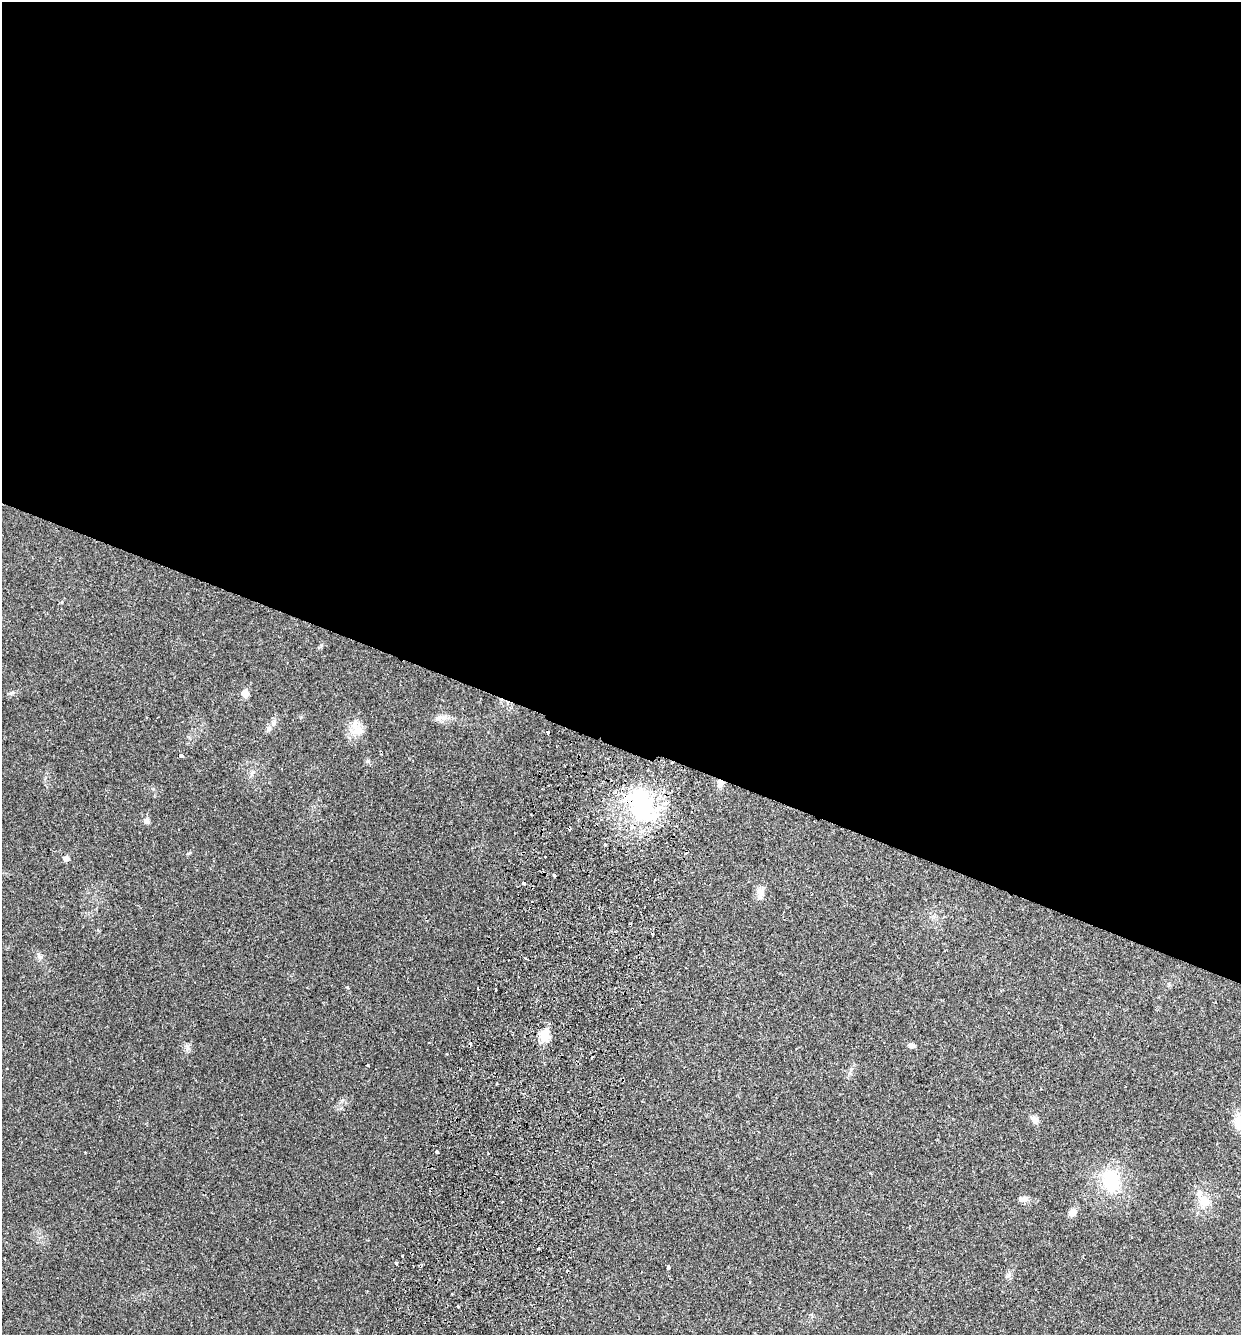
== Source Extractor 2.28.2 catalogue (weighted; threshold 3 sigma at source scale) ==
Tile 3 of 4 x 4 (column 3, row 1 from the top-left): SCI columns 2668-3906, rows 4025-5357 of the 5462 x 5379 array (HDU 1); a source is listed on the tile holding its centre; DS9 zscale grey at full resolution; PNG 1243 x 1337 px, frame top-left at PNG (2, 2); no overlay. Shown black and unused: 56% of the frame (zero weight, under 2 of 3 exposures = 3% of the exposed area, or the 3 px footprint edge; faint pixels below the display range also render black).
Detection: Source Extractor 2.28.2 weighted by HDU 2 'WHT'; one run over the whole footprint, this tile lists its part. Background 0.0469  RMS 0.0048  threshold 0.0215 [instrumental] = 3 sigma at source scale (4.5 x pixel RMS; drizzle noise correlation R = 1.50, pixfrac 1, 0.05/0.05 arcsec/px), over >= 5 px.
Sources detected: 48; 8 cosmic-ray / hot-pixel residue — not listed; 1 inside a brighter listed object's ellipse — not listed separately; the other 39 listed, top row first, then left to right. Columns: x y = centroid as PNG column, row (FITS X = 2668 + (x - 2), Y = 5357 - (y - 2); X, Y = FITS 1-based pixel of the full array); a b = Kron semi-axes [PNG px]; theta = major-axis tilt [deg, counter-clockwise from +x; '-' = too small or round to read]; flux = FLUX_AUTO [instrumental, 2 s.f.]
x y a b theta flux
11 693 9 4 35 0.98
245 693 5 5 - 7.8
440 718 16 7 11 2.9
273 723 10 6 53 2
356 729 24 15 -69 7.1
548 733 4 3 - 1.6
181 756 4 3 - 1.7
368 761 6 5 - 0.87
252 773 10 5 46 1.4
720 783 11 8 -88 2.7
642 807 43 31 -59 54
146 821 7 6 - 2.2
188 853 8 4 21 0.59
545 857 2 2 - 0.42
66 858 7 7 - 1.6
555 876 4 3 - 1.5
524 883 3 3 - 4.4
760 894 19 9 83 3.4
39 956 12 5 -48 1.7
347 987 4 3 - 0.71
477 988 3 2 - 0.83
544 1036 6 6 - 27
912 1045 9 6 -9 1.7
447 1054 3 2 - 0.71
367 1065 3 3 - 0.9
1034 1120 12 8 -64 2.6
1240 1123 24 12 -77 8.5
437 1152 3 3 - 6.7
1110 1181 24 16 -72 24
1024 1199 14 7 3 2.1
1204 1201 18 14 -54 7.2
1072 1212 10 8 58 3.1
538 1249 3 3 - 1.4
402 1256 3 2 - 0.76
396 1263 3 3 - 1
669 1267 4 3 - 1.1
1009 1275 7 6 - 1.3
452 1294 3 2 - 0.37
458 1306 3 3 - 0.87
Overlapping masked pixels (flux is a lower limit): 3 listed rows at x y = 548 733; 720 783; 642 807
Isophote crosses this tile's border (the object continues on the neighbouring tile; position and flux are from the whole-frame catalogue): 1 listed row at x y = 1240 1123
Unlisted compact peaks at least as high as the median listed source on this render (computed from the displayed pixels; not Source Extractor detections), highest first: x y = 188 1048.